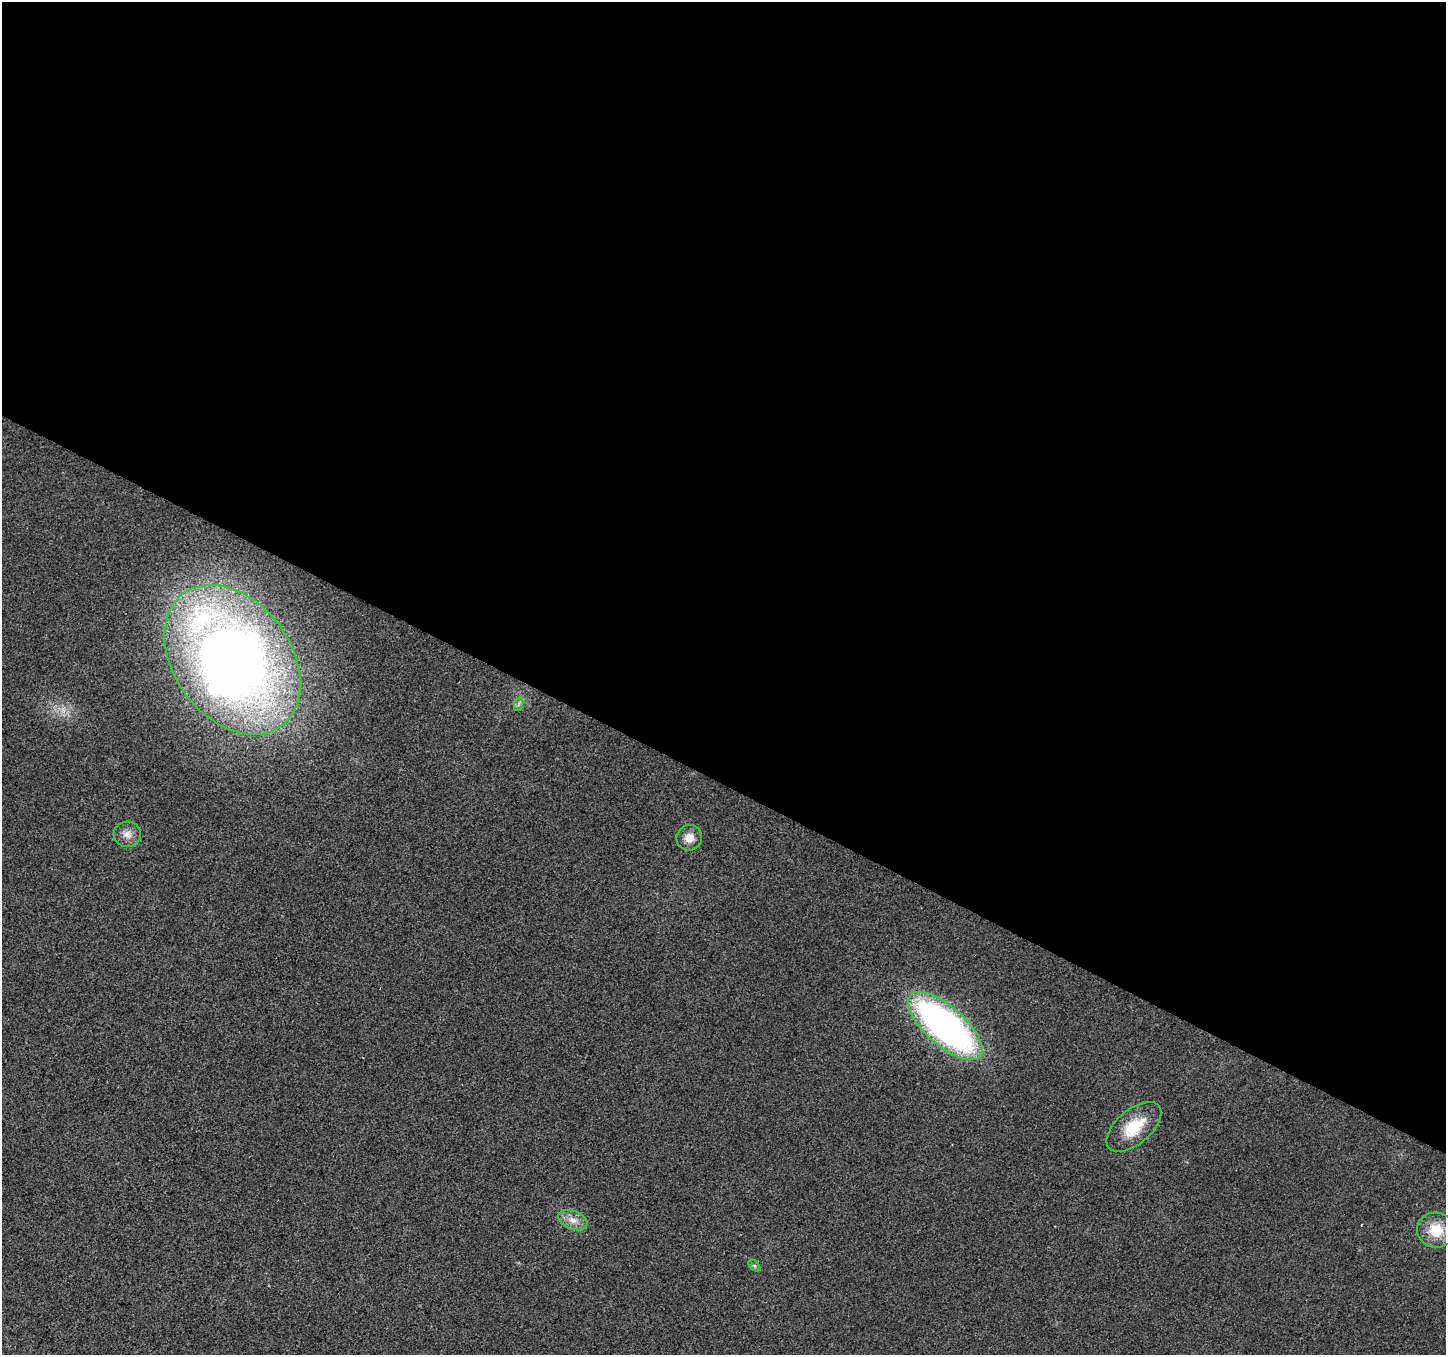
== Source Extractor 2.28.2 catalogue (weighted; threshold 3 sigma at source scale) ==
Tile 3 of 4 x 4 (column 3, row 1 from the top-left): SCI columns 2894-4337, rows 4324-5676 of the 5781 x 5874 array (HDU 1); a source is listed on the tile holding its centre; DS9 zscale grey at full resolution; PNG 1448 x 1357 px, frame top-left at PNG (2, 2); each listed source drawn as its Kron ellipse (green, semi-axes under 4 px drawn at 4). Shown black and unused: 58% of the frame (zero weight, under 2 of 3 exposures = <1% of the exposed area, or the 3 px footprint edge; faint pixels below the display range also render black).
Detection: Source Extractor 2.28.2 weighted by HDU 2 'WHT'; one run over the whole footprint, this tile lists its part. Background 0.0221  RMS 0.0079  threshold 0.0355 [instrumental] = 3 sigma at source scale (4.5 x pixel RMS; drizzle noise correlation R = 1.50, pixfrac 1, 0.0396/0.0396 arcsec/px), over >= 5 px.
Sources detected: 9; all 9 listed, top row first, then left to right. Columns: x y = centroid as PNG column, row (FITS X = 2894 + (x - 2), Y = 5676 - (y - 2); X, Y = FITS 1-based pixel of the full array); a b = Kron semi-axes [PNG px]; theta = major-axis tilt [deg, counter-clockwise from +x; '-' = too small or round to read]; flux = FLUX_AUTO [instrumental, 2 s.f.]
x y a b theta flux
232 660 82 58 -53 880
519 704 7 4 71 1.7
127 834 13 12 - 7.1
689 838 13 12 - 8.8
945 1026 46 19 -41 320
1134 1127 33 17 40 28
573 1220 15 9 -22 7.7
1436 1230 19 17 -14 23
754 1266 7 4 -45 1.4